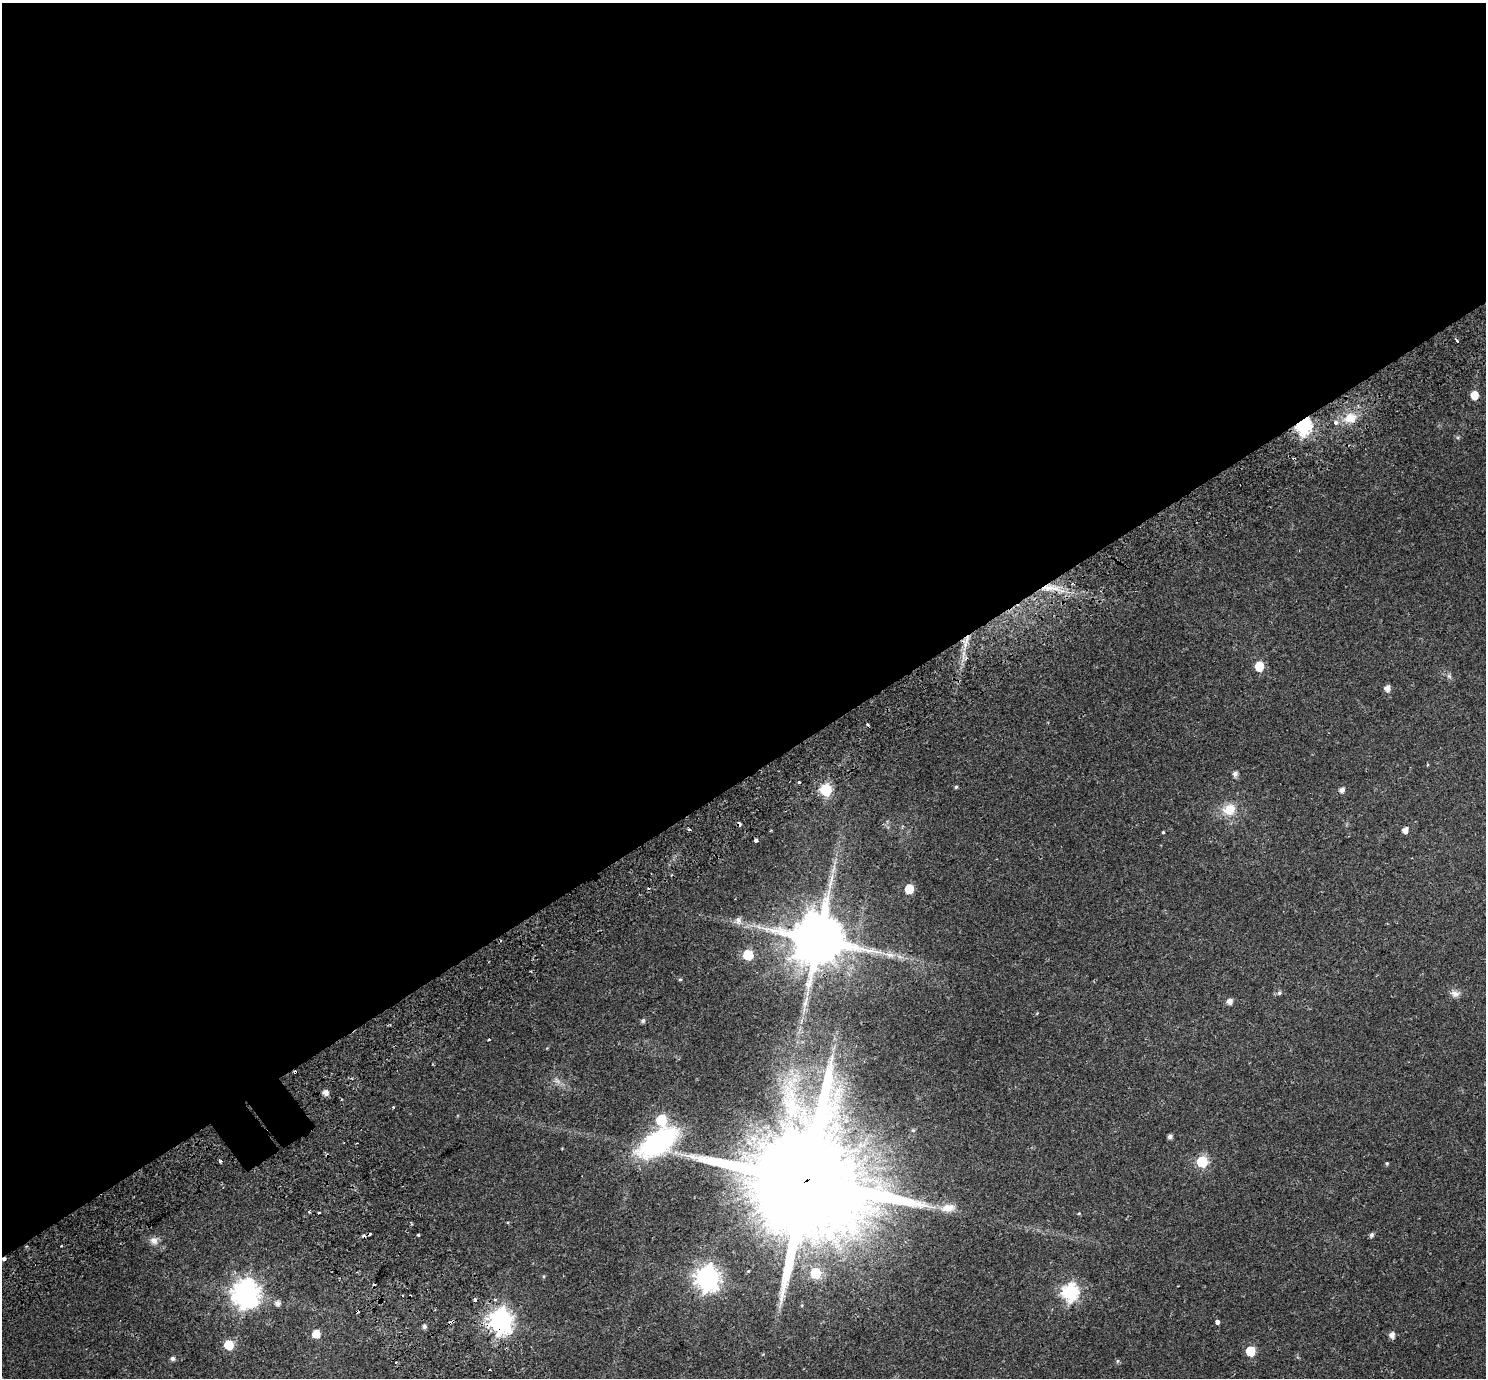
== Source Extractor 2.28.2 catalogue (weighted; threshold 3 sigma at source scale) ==
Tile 2 of 4 x 4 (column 2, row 1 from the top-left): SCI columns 1552-3035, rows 4351-5726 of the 6075 x 6008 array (HDU 1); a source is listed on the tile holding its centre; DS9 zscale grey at full resolution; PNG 1488 x 1380 px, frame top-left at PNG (2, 3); no overlay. Shown black and unused: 57% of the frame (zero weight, under 2 of 3 exposures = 5% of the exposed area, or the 3 px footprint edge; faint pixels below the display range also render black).
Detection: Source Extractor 2.28.2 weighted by HDU 2 'WHT'; one run over the whole footprint, this tile lists its part. Background 0.0554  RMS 0.0045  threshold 0.0201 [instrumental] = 3 sigma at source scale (4.5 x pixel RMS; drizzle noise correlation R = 1.50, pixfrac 1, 0.0396/0.0396 arcsec/px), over >= 5 px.
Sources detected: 79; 13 cosmic-ray / hot-pixel residue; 1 long thin detection or spike segment (spike, bleed or trail) — not listed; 2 inside a brighter listed object's ellipse — not listed separately; the other 63 listed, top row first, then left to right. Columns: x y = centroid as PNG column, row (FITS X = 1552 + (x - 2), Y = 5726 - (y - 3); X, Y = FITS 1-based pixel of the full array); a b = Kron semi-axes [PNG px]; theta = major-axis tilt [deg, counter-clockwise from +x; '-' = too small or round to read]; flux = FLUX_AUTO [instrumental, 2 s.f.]
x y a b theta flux
1457 340 4 3 - 1.9
1474 395 6 5 - 7.6
1350 418 18 14 7 7.1
1303 426 7 6 - 100
1050 588 28 7 -5 6.9
967 639 20 5 71 4.3
1259 666 6 6 - 12
1449 676 7 5 -45 0.95
1387 688 6 5 - 2.4
1235 774 5 5 - 1.7
799 782 3 3 - 2.1
956 787 4 4 - 0.54
826 790 6 6 - 41
1342 790 6 5 - 1.8
1229 810 15 13 31 7.6
1405 830 5 5 - 2.6
1163 832 3 3 - 0.4
756 840 3 3 - 4.3
833 869 19 4 72 3
909 889 6 5 - 12
738 920 8 8 - 1.9
759 927 9 5 -31 1.5
819 939 15 14 - 2900
748 955 6 6 - 21
680 979 5 4 - 0.45
1279 993 6 5 - 0.87
1455 994 12 9 -23 2.2
1230 1001 5 5 - 2.4
805 1002 15 5 68 2.1
643 1021 6 5 - 0.85
489 1039 3 3 - 0.76
295 1072 3 3 - 1.6
557 1081 11 5 -41 1.6
326 1092 5 5 - 2.5
791 1106 70 24 -78 38
1170 1137 5 4 - 1.3
658 1142 43 21 34 58
221 1161 4 3 - 0.82
1202 1162 6 6 - 31
1387 1163 5 4 - 0.5
806 1181 42 27 33 16000
948 1208 21 11 7 5.5
309 1211 3 3 - 0.65
319 1213 3 3 - 1.2
1079 1213 5 3 - 0.36
418 1235 3 3 - 2
1372 1235 6 5 - 0.97
154 1241 11 9 -39 2.5
815 1273 6 6 - 18
707 1278 9 8 - 300
1070 1292 8 7 - 98
245 1294 10 9 - 430
277 1303 7 7 - 1.7
500 1321 9 8 - 290
451 1322 6 3 27 3
1217 1322 4 4 - 6.4
424 1327 5 4 - 1.2
316 1334 5 5 - 6.9
1392 1335 6 5 - 2.4
228 1345 6 6 - 12
1250 1351 6 6 - 17
173 1358 5 5 - 0.98
1118 1361 6 5 - 0.59
Overlapping masked pixels (flux is a lower limit): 8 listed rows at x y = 1303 426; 1050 588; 967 639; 819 939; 295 1072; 806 1181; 500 1321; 451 1322